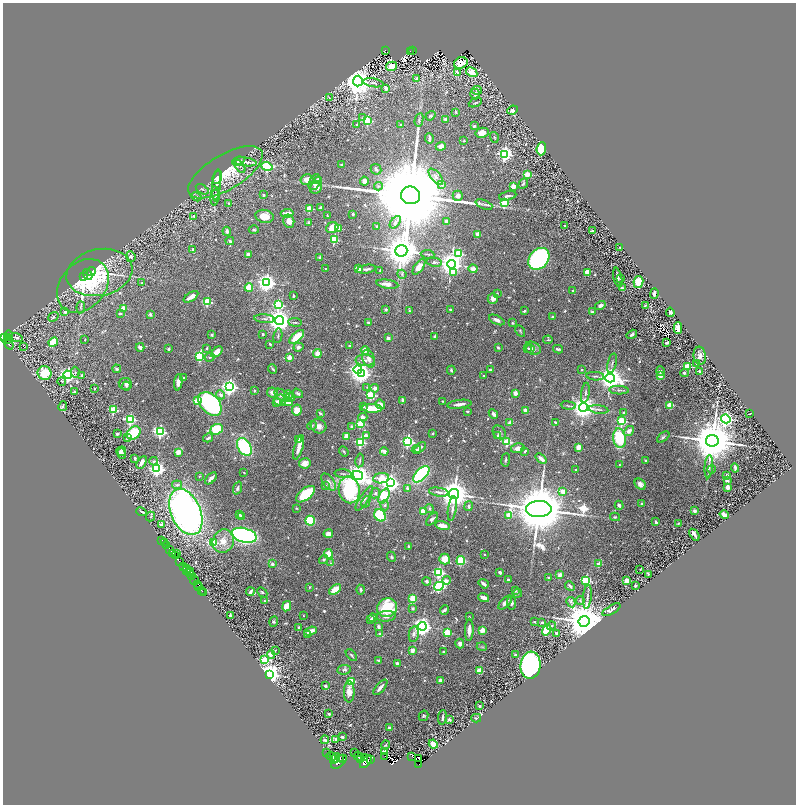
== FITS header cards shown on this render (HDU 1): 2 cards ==
NAXIS1  =                 1587
NAXIS2  =                 1604

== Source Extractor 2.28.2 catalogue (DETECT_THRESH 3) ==
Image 1587 x 1604 px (HDU 1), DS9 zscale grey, zoomed out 1/2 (1 PNG px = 2 x 2 image px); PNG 798 x 806 px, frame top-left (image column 2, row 1603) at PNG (3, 3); each listed source drawn as its Kron ellipse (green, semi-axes under 4 px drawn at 4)
Background 1.44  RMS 0.022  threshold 0.067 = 3 sigma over >= 5 px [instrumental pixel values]
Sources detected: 785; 59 cannot appear on this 1/2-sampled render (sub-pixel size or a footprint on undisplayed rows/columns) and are neither listed nor drawn; of the other 726, the 500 brightest by FLUX_AUTO listed and drawn (226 fainter detections omitted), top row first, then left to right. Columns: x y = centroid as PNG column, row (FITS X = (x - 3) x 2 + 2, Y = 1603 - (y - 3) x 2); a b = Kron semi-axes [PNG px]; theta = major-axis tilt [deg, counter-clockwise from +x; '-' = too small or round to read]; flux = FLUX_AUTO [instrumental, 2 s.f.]
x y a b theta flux
385 50 3 2 - 55
410 51 2 1 - 16
413 51 3 2 - 34
461 63 7 5 20 30
392 66 6 4 12 43
457 72 3 2 - 40
472 72 6 3 -29 52
416 78 4 4 - 5.9
358 81 5 5 - 6800
373 83 10 3 -10 11
386 88 3 2 - 29
477 90 5 3 - 8.1
475 94 5 5 - 20
329 98 3 3 - 4.9
475 102 7 3 24 5.5
513 110 5 3 - 15
456 112 4 3 - 3.8
430 116 5 4 - 5.7
362 118 4 4 - 7.8
445 119 2 2 - 20
419 120 7 3 78 8.1
367 121 3 3 - 240
357 124 3 2 - 5.1
401 125 2 2 - 16
474 126 3 2 - 11
482 133 6 5 - 43
494 137 5 3 - 5.1
429 138 5 2 - 17
464 141 2 2 - 3.9
441 146 5 3 - 20
541 149 6 4 85 170
505 154 4 4 - 1100
238 161 6 3 19 12
245 162 12 3 -8 19
341 165 2 2 - 17
240 166 7 3 -52 8.7
267 166 5 3 - 540
376 169 6 5 - 8.4
225 172 42 17 31 180
527 174 3 2 - 160
217 177 7 4 70 24
436 177 10 5 -50 22
307 180 6 5 - 38
318 180 3 2 - 110
364 181 4 3 - 28
315 182 8 5 64 21
441 184 3 3 - 21
523 184 5 3 - 7.8
216 185 15 4 85 26
378 186 4 3 - 4.2
513 186 2 2 - 97
316 188 6 5 - 31
202 189 7 3 -31 5.4
216 194 8 3 -81 8
263 195 3 3 - 6
411 195 9 9 - 150000
458 196 5 5 - 17
508 196 9 3 12 12
196 197 5 3 - 10
215 198 8 3 83 9.1
229 203 3 2 - 5.7
504 203 3 3 - 190
484 204 9 3 -23 11
320 208 3 3 - 12
309 209 3 2 - 150
287 213 6 3 6 38
353 214 2 2 - 7.7
194 216 4 3 - 7.4
265 216 9 6 -11 52
327 216 3 2 - 6.8
289 221 7 5 -75 31
446 221 3 3 - 19
395 222 7 4 51 13
308 223 3 2 - 4.6
376 226 2 2 - 18
564 226 2 2 - 16
332 228 6 5 - 53
338 229 2 2 - 94
254 230 5 3 - 5.3
227 231 4 3 - 16
592 231 4 2 - 9.2
478 234 2 2 - 80
334 239 3 3 - 270
230 241 4 3 - 6.2
620 247 2 2 - 4.1
193 249 4 2 - 8.8
401 251 6 5 - 13000
248 254 4 3 - 18
428 254 7 2 -8 5.2
458 254 4 4 - 320
131 257 5 4 - 13
320 257 2 2 - 13
539 259 12 9 50 990
434 262 8 3 -9 10
451 264 4 4 - 4500
419 267 9 4 55 37
325 268 2 2 - 5.3
359 269 2 2 - 73
367 269 9 3 8 11
473 269 4 2 - 90
380 270 3 2 - 5
91 272 5 3 - 110
99 272 33 23 12 310
453 272 3 3 - 49
587 272 4 3 - 49
87 274 6 4 -49 170
402 274 5 3 - 6.5
84 277 4 3 - 130
618 277 10 2 -78 10
620 278 2 2 - 32
638 282 6 5 - 72
142 283 2 2 - 8.2
267 283 4 4 - 2400
387 284 11 4 -8 34
83 286 30 22 49 310
249 288 4 4 - 84
622 288 3 3 - 6.9
573 291 2 2 - 19
497 293 3 3 - 5.1
654 294 5 3 - 14
293 296 3 2 - 7
191 297 8 3 34 35
493 298 5 5 - 20
207 302 3 3 - 270
278 305 3 3 - 430
600 305 5 4 - 11
645 305 3 2 - 3.9
81 307 6 3 84 6.8
123 308 2 2 - 49
386 309 3 2 - 10
450 310 3 3 - 5.4
409 311 4 3 - 3.9
524 311 3 2 - 6.4
65 312 2 2 - 36
592 312 4 3 - 5.8
670 312 4 3 - 16
120 314 2 2 - 12
150 314 2 2 - 24
53 317 5 3 - 4.1
552 317 3 2 - 7.2
264 319 10 2 -4 7.5
497 320 8 4 -26 16
280 321 4 4 - 4800
295 322 7 2 -7 5.8
368 322 3 3 - 6
512 323 3 3 - 4.7
678 328 6 4 -89 35
520 331 6 2 -60 4
263 334 2 2 - 13
632 334 5 3 - 9.7
212 335 2 2 - 23
9 336 5 3 - 450
278 336 7 3 79 6
435 336 4 2 - 8
4 337 3 2 - 650
7 337 3 2 - 400
16 337 6 3 -19 12
297 337 9 4 43 100
388 338 4 3 - 15
8 339 3 1 - 80
85 340 2 2 - 4.2
548 340 5 3 - 3.9
53 342 5 4 - 120
667 343 4 2 - 7.7
9 344 6 3 -54 220
270 344 3 2 - 6.4
23 346 2 1 - 18
349 346 3 3 - 4
140 347 4 3 - 15
298 347 5 3 - 10
498 347 3 2 - 4.3
207 348 3 2 - 3.8
528 348 3 3 - 4
533 348 8 6 -23 14
169 349 2 2 - 21
530 349 4 4 - 5.3
558 349 5 2 - 7.1
365 350 4 4 - 32
217 352 7 4 41 35
317 353 4 4 - 35
200 356 3 3 - 510
700 356 9 6 -83 22
210 357 5 3 - 4.2
289 357 2 2 - 70
369 359 9 6 -69 28
365 360 9 5 -2 21
612 363 10 2 77 7.4
697 364 3 2 - 4.2
687 367 3 3 - 240
117 369 4 3 - 8
273 369 5 2 - 6.1
358 369 4 3 - 1300
451 370 4 3 - 6.4
490 370 3 3 - 7.4
582 370 2 2 - 16
661 371 5 4 - 11
700 371 3 3 - 11
75 372 5 3 - 6.5
45 373 7 6 - 150
684 373 4 4 - 8.4
361 374 4 3 - 2400
68 375 4 4 - 1200
82 375 3 3 - 6.7
484 376 2 2 - 4.5
595 376 9 2 -5 6.3
660 376 2 2 - 90
183 377 2 2 - 4.3
610 378 5 4 - 5000
62 381 4 4 - 6.1
178 382 8 3 84 30
125 384 6 5 - 12
126 386 4 3 - 6.6
230 387 4 4 - 1800
367 387 3 3 - 5.2
375 388 4 4 - 17
94 389 2 2 - 10
619 390 10 3 -3 9.3
254 391 3 2 - 4.8
74 392 2 2 - 26
272 392 5 5 - 20
298 393 6 3 -35 7.4
515 393 2 2 - 60
585 393 10 3 80 8.9
221 395 4 4 - 14
282 395 9 5 -34 24
288 395 5 4 - 14
370 395 3 3 - 290
291 397 4 4 - 8.6
280 400 5 5 - 29
403 400 4 3 - 11
197 401 3 3 - 150
443 401 3 2 - 4.4
277 402 3 3 - 16
287 402 5 4 - 50
210 404 14 9 -48 730
380 404 5 3 - 27
459 404 12 3 7 26
568 405 7 3 -8 6.6
670 405 3 3 - 150
63 406 5 2 - 6.7
364 406 3 3 - 5.8
583 407 4 4 - 5100
372 408 10 3 -3 120
598 409 10 3 -7 9.2
113 410 3 3 - 250
297 410 5 5 - 49
526 411 4 4 - 22
467 412 3 2 - 5.3
624 412 2 2 - 22
320 413 4 3 - 5.7
493 414 5 3 - 18
750 414 2 2 - 6.5
363 417 4 4 - 17
130 419 4 3 - 530
726 419 5 4 - 1500
622 421 3 3 - 340
556 422 3 2 - 7.2
510 423 2 2 - 57
360 424 3 3 - 220
312 426 5 3 - 5.4
318 426 8 7 - 26
352 426 2 2 - 29
217 429 6 5 - 160
629 431 5 4 - 24
160 432 4 3 - 710
499 432 7 6 - 11
134 433 8 5 39 160
433 433 3 2 - 4.2
117 434 3 2 - 11
498 435 4 4 - 7.3
346 436 4 3 - 36
366 436 2 2 - 56
663 437 7 3 40 9.4
127 438 3 2 - 3.9
208 438 5 3 - 11
619 438 10 6 -81 230
299 440 4 3 - 37
408 441 3 3 - 760
712 441 6 5 - 27000
360 442 3 3 - 330
507 442 3 3 - 300
244 447 9 6 -58 340
299 447 13 3 73 41
420 447 6 3 39 11
578 447 4 3 - 56
518 448 7 4 13 23
416 450 4 3 - 5.7
122 451 5 3 - 10
344 451 5 3 - 5
384 451 4 3 - 14
525 451 3 2 - 5.5
178 452 4 3 - 34
121 453 6 4 -65 9.6
135 458 3 2 - 10
541 458 6 3 -39 33
360 460 7 2 81 5.6
506 460 7 3 83 5.4
154 461 4 3 - 6.6
646 461 3 2 - 7.9
142 462 7 3 60 21
305 463 6 5 - 33
619 465 2 2 - 4.6
709 467 12 3 85 13
735 468 4 2 - 11
157 469 4 4 - 1300
576 469 2 2 - 7.2
711 469 4 3 - 6
244 472 2 2 - 4.5
343 474 8 2 -4 6.5
421 474 10 5 45 450
358 475 5 4 - 4800
726 475 2 2 - 18
200 476 3 3 - 4.2
211 478 7 3 47 17
381 478 8 5 8 92
727 481 4 3 - 10
329 482 10 5 -53 20
390 483 4 4 - 2700
640 484 6 5 - 24
177 485 5 4 - 11
326 486 3 3 - 6.2
727 487 3 2 - 38
237 488 7 3 69 11
407 488 2 2 - 27
349 490 13 10 -78 440
563 491 2 2 - 78
439 492 10 3 -9 13
375 493 5 4 - 12
305 494 11 5 39 190
454 494 5 5 - 9600
384 496 8 5 59 230
364 498 14 4 57 21
366 502 6 3 63 7.4
642 504 2 2 - 17
385 505 5 4 - 8.3
619 505 4 3 - 11
469 506 5 4 - 6.5
296 508 3 2 - 4.2
430 508 4 3 - 9.6
452 509 12 3 82 16
539 509 13 8 1 51000
423 511 2 2 - 110
694 511 2 2 - 55
141 512 5 2 - 8.4
186 512 24 14 -66 2100
240 515 2 2 - 16
380 515 6 5 - 260
509 515 3 2 - 110
724 515 5 3 - 27
150 517 5 3 - 3.9
241 517 2 2 - 29
615 517 5 3 - 5.4
432 519 8 4 50 11
310 521 5 5 - 220
656 522 3 2 - 11
678 523 3 2 - 6
161 524 4 3 - 16
442 526 7 3 -14 48
328 534 5 3 - 37
244 535 13 7 -15 1400
694 535 6 2 -54 17
162 540 3 1 - 4.4
223 541 12 10 65 56
164 542 2 2 - 160
213 543 3 3 - 300
167 546 2 1 - 150
409 546 4 3 - 6.1
170 549 3 2 - 760
173 553 2 2 - 420
177 553 2 1 - 110
328 554 5 4 - 48
484 555 2 2 - 5.1
176 556 3 2 - 280
391 557 5 3 - 5.6
445 559 5 5 - 69
324 560 5 4 - 6.5
179 561 2 1 - 47
461 561 4 4 - 190
330 563 4 3 - 5.1
272 564 3 3 - 11
599 564 2 2 - 63
184 567 3 3 - 320
187 568 2 1 - 75
640 569 2 2 - 5.9
187 571 4 3 - 740
191 572 2 1 - 150
439 572 4 3 - 520
500 572 2 2 - 35
189 573 3 2 - 450
648 574 4 2 - 4.8
560 575 2 2 - 55
191 576 3 2 - 28
549 578 2 2 - 28
446 580 4 3 - 29
508 580 3 2 - 12
586 580 3 3 - 350
194 581 4 2 - 700
427 581 4 4 - 10
627 581 4 3 - 58
198 584 3 1 - 430
484 584 5 2 - 12
635 585 2 2 - 4.9
199 586 4 1 - 340
439 586 5 4 - 670
570 586 5 2 - 8.3
310 587 3 2 - 3.8
335 589 7 3 37 74
202 590 3 2 - 60
361 590 5 3 - 8.5
515 591 4 3 - 5.7
250 592 4 2 - 14
262 592 6 3 -44 6.9
204 593 2 1 - 36
517 593 4 4 - 5.4
587 597 12 3 85 13
484 598 5 3 - 38
413 599 4 4 - 72
580 600 4 3 - 4.8
264 601 3 3 - 6.3
571 602 5 3 - 8.3
505 603 9 4 45 23
512 603 7 4 -85 8
287 606 5 4 - 56
387 608 10 9 - 190
413 608 4 3 - 6.4
444 610 5 4 - 6.9
611 610 10 4 31 20
230 615 2 2 - 24
303 616 2 2 - 4.6
386 616 9 5 6 23
469 617 2 2 - 8.4
372 618 4 3 - 14
370 620 4 3 - 5.7
584 621 5 5 - 24000
274 622 5 4 - 8
534 622 3 2 - 5.9
542 623 2 2 - 20
422 626 4 4 - 2800
551 626 4 3 - 7.4
299 627 3 2 - 8.3
378 627 4 3 - 15
469 630 11 3 88 34
482 630 2 2 - 85
547 630 6 4 59 100
310 631 6 3 20 31
447 632 3 3 - 170
380 633 4 3 - 4.4
557 633 2 2 - 29
414 634 8 4 80 13
307 635 3 3 - 23
460 644 5 4 - 13
482 647 5 3 - 5
275 650 3 3 - 4.1
412 650 3 3 - 26
443 652 3 2 - 5.6
271 654 4 3 - 140
351 655 7 3 -48 5.9
515 655 3 3 - 5.4
264 660 3 3 - 230
378 660 3 2 - 5.9
397 663 2 2 - 32
531 665 13 10 84 1200
344 670 7 4 6 11
479 671 2 2 - 99
270 674 4 4 - 4700
441 680 4 3 - 24
351 681 3 3 - 160
325 686 2 2 - 28
380 687 9 3 49 19
349 692 11 5 89 41
480 706 2 2 - 19
329 714 2 2 - 29
423 716 5 4 - 7.5
442 717 7 2 82 9.5
476 718 5 2 - 4.1
449 719 2 2 - 20
390 728 3 3 - 17
342 737 3 2 - 6.8
336 739 3 3 - 14
325 740 4 3 - 11
433 744 5 3 - 39
385 745 4 2 - 4.8
327 752 2 1 - 140
354 752 2 1 - 120
384 752 3 3 - 11
331 756 5 3 - 2400
385 756 2 1 - 110
412 756 2 1 - 19
359 757 5 3 - 2400
336 758 5 2 - 260
364 758 3 2 - 460
418 758 3 1 - 15
333 759 3 2 - 1300
340 759 2 2 - 670
343 759 3 2 - 460
361 759 3 2 - 1000
371 759 3 2 - 430
339 762 9 5 39 4900
366 762 7 4 49 5100
419 765 2 1 - 31
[226 fainter detections neither listed nor drawn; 59 sub-pixel or undisplayed-footprint detections neither listed nor drawn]